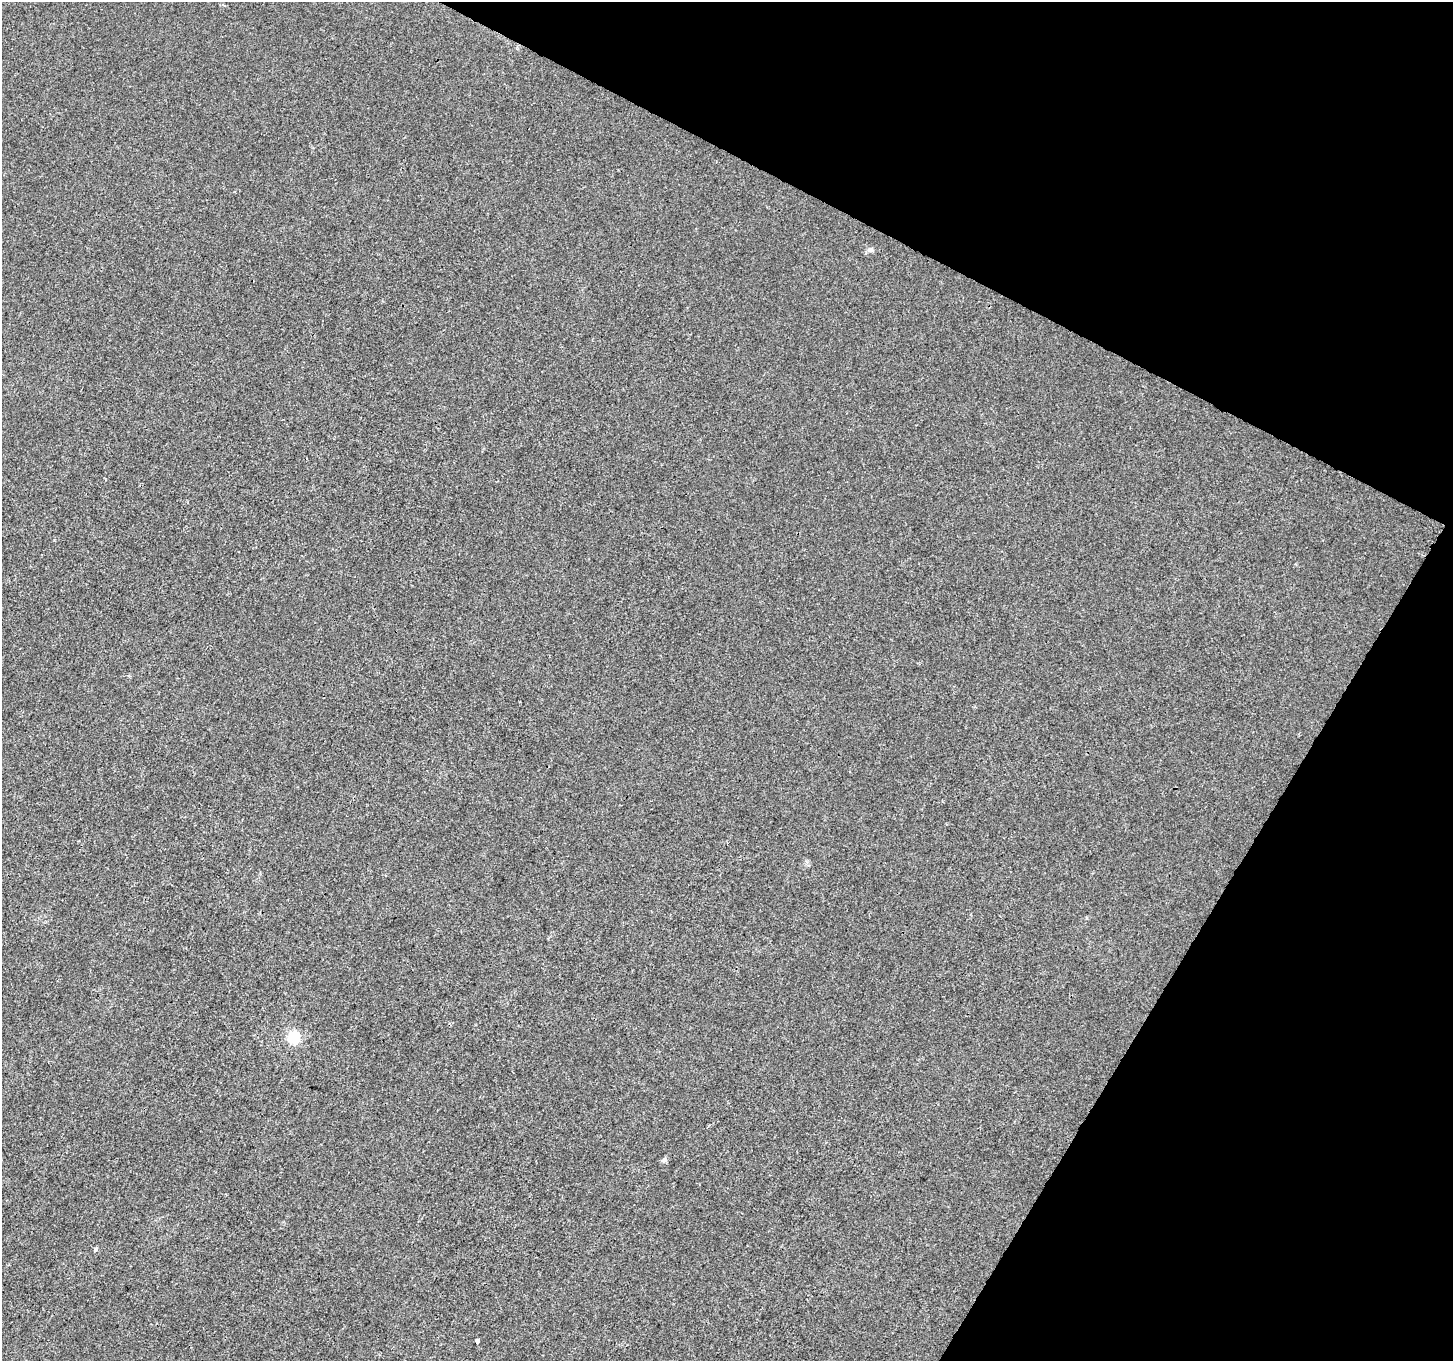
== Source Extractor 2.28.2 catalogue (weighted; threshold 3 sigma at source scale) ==
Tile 8 of 4 x 4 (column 4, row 2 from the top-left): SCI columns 4354-5804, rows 2917-4275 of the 5812 x 5898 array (HDU 1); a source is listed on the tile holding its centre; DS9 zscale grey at full resolution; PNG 1455 x 1363 px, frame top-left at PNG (2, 2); no overlay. Shown black and unused: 25% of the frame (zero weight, under 3 of 4 exposures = <1% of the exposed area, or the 3 px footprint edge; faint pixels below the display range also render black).
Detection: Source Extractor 2.28.2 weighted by HDU 2 'WHT'; one run over the whole footprint, this tile lists its part. Background 9.15e-04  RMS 0.0028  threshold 0.0128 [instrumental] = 3 sigma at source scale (4.5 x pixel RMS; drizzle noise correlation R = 1.50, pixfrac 1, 0.0396/0.0396 arcsec/px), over >= 5 px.
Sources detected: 5; all 5 listed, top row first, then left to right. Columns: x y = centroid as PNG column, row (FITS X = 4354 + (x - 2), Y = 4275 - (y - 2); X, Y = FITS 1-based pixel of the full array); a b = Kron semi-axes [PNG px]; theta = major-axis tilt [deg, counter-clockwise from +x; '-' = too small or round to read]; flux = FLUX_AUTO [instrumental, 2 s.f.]
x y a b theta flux
870 250 8 7 - 0.87
294 1037 6 6 - 33
664 1160 8 6 43 0.77
95 1249 6 5 - 0.52
477 1341 4 4 - 1.1